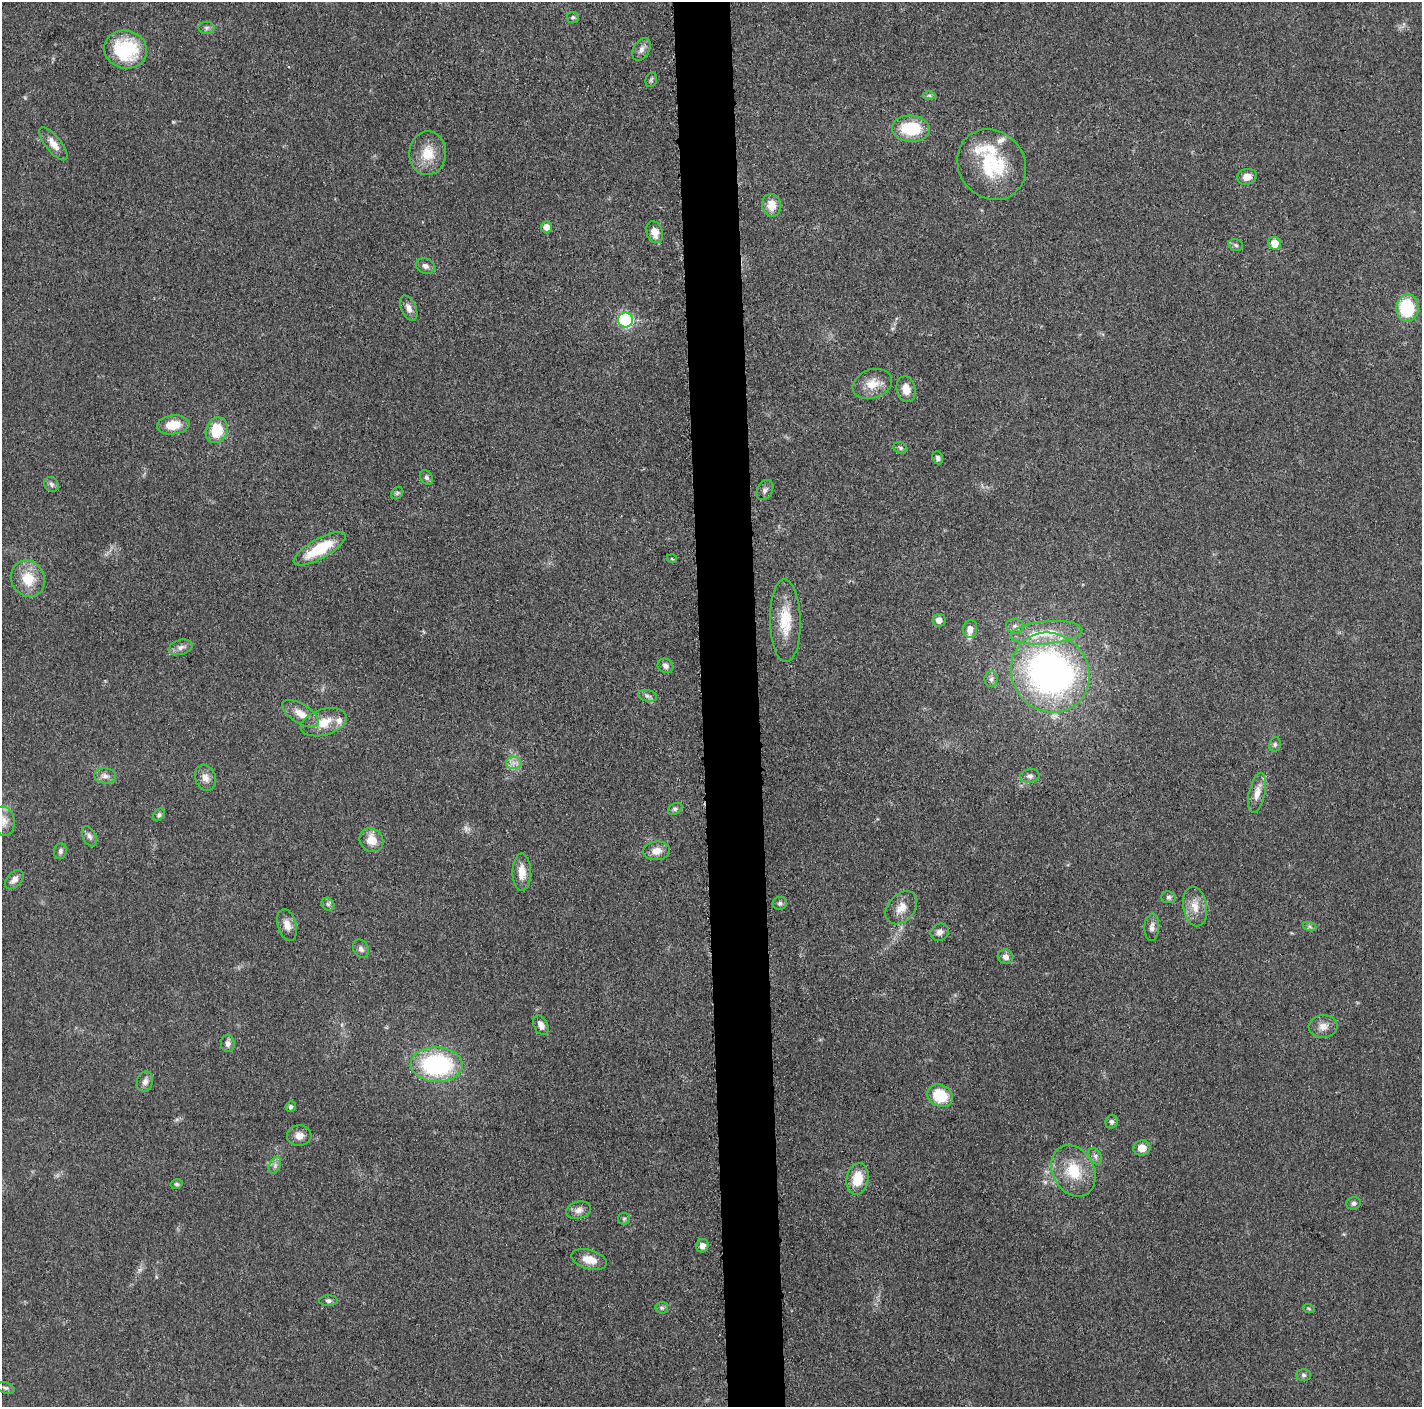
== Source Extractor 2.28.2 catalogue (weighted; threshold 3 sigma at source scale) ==
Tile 5 of 3 x 3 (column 2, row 2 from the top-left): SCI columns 1427-2846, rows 1422-2826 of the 4272 x 4250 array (HDU 1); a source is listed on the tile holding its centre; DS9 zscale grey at full resolution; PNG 1424 x 1409 px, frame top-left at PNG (2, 2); each listed source drawn as its Kron ellipse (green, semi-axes under 4 px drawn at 4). Shown black and unused: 4% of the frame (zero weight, under 3 of 5 exposures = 1% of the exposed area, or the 3 px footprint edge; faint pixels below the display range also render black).
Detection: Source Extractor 2.28.2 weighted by HDU 2 'WHT'; one run over the whole footprint, this tile lists its part. Background 0.0482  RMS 0.0054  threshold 0.0243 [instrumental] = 3 sigma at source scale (4.5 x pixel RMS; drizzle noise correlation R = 1.50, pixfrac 1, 0.05/0.05 arcsec/px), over >= 5 px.
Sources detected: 103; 1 too faint to see at this stretch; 1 inside a brighter object's white glare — neither listed nor drawn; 5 inside a brighter listed object's ellipse — not listed separately; the other 96 listed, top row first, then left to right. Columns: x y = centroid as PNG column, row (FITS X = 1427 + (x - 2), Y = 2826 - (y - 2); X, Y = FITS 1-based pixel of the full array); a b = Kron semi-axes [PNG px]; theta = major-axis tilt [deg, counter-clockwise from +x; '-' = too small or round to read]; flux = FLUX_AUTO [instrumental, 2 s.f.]
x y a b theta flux
573 17 6 5 - 0.93
206 28 8 6 1 1.3
641 49 12 8 61 3.1
126 50 22 19 -15 37
651 80 7 5 74 1.1
929 95 6 4 -1 0.98
911 129 19 13 -4 25
53 144 20 7 -51 5.1
428 153 22 18 88 12
992 165 37 33 -52 38
1247 177 10 7 17 4.5
771 205 11 9 -82 7.3
546 227 5 5 - 5.3
655 232 11 8 -73 5.8
1275 243 6 6 - 9
1236 245 7 5 -18 1.3
425 266 9 7 -21 2.6
409 308 13 7 -66 3.3
1407 308 13 11 83 35
626 320 7 7 - 67
872 384 20 14 19 8.7
906 389 13 9 -78 6.1
173 425 16 9 6 11
217 430 13 10 67 17
900 448 7 5 -22 1.1
938 458 6 5 - 1.4
426 477 8 6 -56 1.6
51 484 8 6 -47 1.5
765 490 11 7 60 2
397 493 7 5 45 1
320 549 29 10 29 23
672 559 5 3 - 0.52
28 579 19 16 -59 14
939 620 6 6 - 3.8
785 621 41 15 -89 18
1015 626 9 7 -14 2
970 629 9 7 77 3.8
1046 633 36 11 5 15
181 647 12 7 16 2.7
665 666 8 7 - 2.2
1050 673 41 38 -51 200
991 679 8 6 87 1.6
648 696 10 5 -10 1.8
300 714 21 9 -32 6.9
324 722 24 13 16 10
1275 744 7 5 77 1.3
514 763 8 6 -1 2.6
105 776 11 7 -6 3
1030 776 10 6 10 1.7
205 778 13 10 -69 3.9
1257 793 20 8 78 5.5
675 809 8 5 29 1.3
159 815 7 5 55 1.1
4 821 15 11 -83 4.3
89 836 11 6 -62 2.1
371 840 12 11 - 8.6
60 851 8 6 78 1.5
656 851 13 9 6 5
522 872 19 9 -90 6.8
14 880 11 7 47 3
1169 897 7 6 - 1.3
780 903 7 6 - 1.3
328 904 7 5 -45 1.4
1195 906 20 12 -81 7.5
901 908 19 13 49 6.5
287 925 16 9 -73 4.8
1152 927 13 7 86 2.8
1310 927 7 4 -19 0.98
940 932 9 8 - 2.7
361 949 10 7 -62 2.1
1006 957 8 7 - 2.7
541 1025 10 7 -62 3.5
1323 1026 14 11 5 4.5
228 1044 8 7 - 2.2
437 1065 26 17 -2 70
145 1082 10 8 76 2.7
940 1096 13 11 -27 19
291 1107 5 5 - 1.2
1112 1122 7 6 - 1.5
299 1136 12 10 2 4.4
1142 1148 9 7 12 5.2
1095 1156 9 6 -61 1.6
275 1165 9 5 66 1.7
1073 1171 27 20 -61 20
857 1179 16 11 79 13
177 1184 6 5 - 0.95
1354 1203 7 6 - 1.5
579 1210 12 8 16 3.3
624 1219 6 5 - 0.96
702 1246 7 6 - 3.9
589 1259 18 9 -16 7.4
329 1301 9 5 1 1.4
662 1308 6 5 - 1.2
1309 1309 6 3 -20 0.62
1304 1375 7 5 -1 1.3
5 1388 9 5 -17 1.4